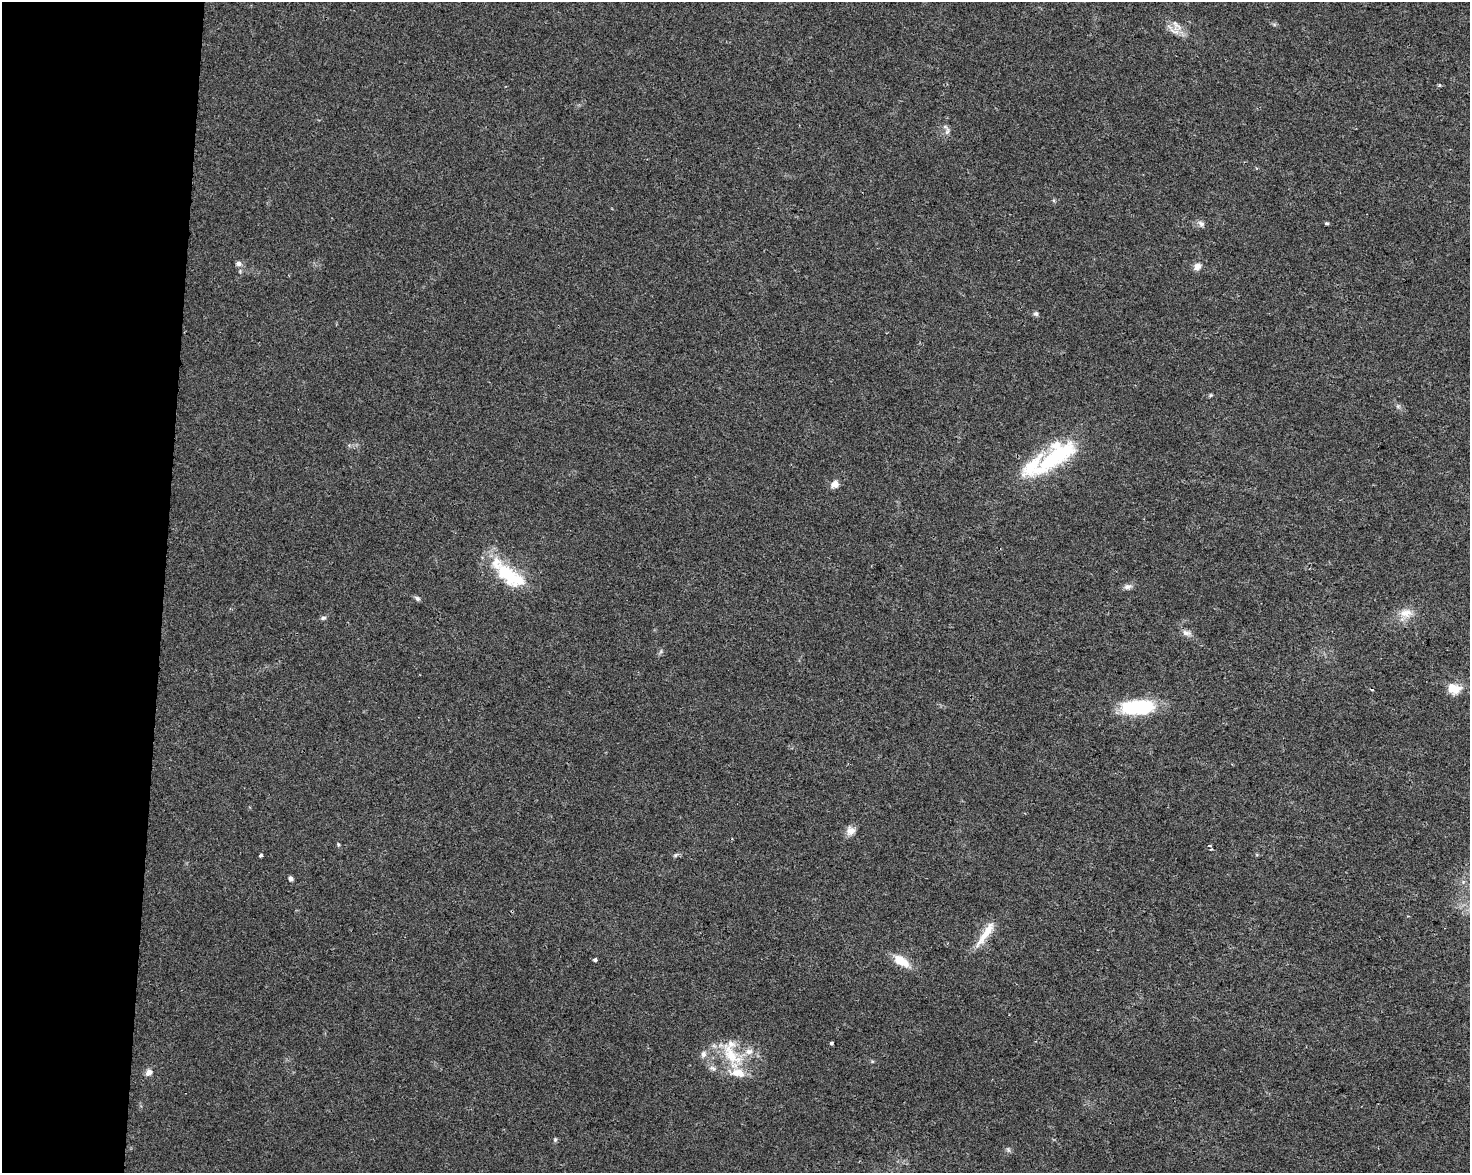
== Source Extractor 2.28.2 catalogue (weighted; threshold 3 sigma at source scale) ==
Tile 4 of 3 x 4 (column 1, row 2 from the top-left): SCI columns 285-1752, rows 2343-3513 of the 4915 x 4692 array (HDU 1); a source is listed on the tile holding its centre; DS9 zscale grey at full resolution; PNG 1472 x 1175 px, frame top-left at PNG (2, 2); no overlay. Shown black and unused: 11% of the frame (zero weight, under 2 of 3 exposures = <1% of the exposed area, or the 3 px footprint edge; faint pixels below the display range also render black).
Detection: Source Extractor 2.28.2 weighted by HDU 2 'WHT'; one run over the whole footprint, this tile lists its part. Background 0.0211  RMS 0.0045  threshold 0.0201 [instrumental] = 3 sigma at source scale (4.5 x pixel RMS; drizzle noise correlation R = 1.50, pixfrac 1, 0.0396/0.0396 arcsec/px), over >= 5 px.
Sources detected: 48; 2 inside a brighter object's white glare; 1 cosmic-ray / hot-pixel residue — not listed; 7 inside a brighter listed object's ellipse — not listed separately; the other 38 listed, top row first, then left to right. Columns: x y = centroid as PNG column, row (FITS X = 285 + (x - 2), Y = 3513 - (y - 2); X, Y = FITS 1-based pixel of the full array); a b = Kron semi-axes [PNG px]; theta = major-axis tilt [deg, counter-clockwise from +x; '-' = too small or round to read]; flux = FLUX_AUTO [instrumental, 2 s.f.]
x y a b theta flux
1177 25 22 7 -52 3.8
1440 85 4 4 - 0.68
947 131 13 6 86 1.8
1327 223 5 4 - 0.69
1201 224 10 6 -31 1.7
238 264 8 6 -16 1.6
1197 266 10 8 41 2.9
1036 314 7 6 - 0.99
1210 395 6 4 88 0.53
1398 406 6 6 - 0.94
1056 456 71 19 36 40
835 484 10 9 - 2.7
514 579 31 20 -16 17
1127 587 11 7 12 1.8
417 598 8 5 -39 1
1406 613 20 11 -2 5.7
323 618 8 5 11 1
1186 633 13 7 -15 2.3
661 651 7 4 72 0.79
1454 689 18 13 -11 6.9
1131 706 28 17 17 19
851 831 12 10 27 3.4
338 844 6 4 -78 0.55
1209 846 3 2 - 1
1212 849 3 2 - 0.4
261 855 4 3 - 2.1
675 855 6 5 - 0.76
291 878 5 5 - 1.3
986 933 42 8 56 8.8
595 960 4 3 - 2.3
901 961 20 9 -33 8.6
831 1043 4 3 - 2
703 1054 10 7 69 1.9
731 1055 46 20 -56 19
712 1068 10 6 -17 1.6
149 1072 8 7 - 2.4
555 1139 6 5 - 0.7
1008 1150 7 5 -69 0.95
Overlapping masked pixels (flux is a lower limit): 1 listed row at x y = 986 933